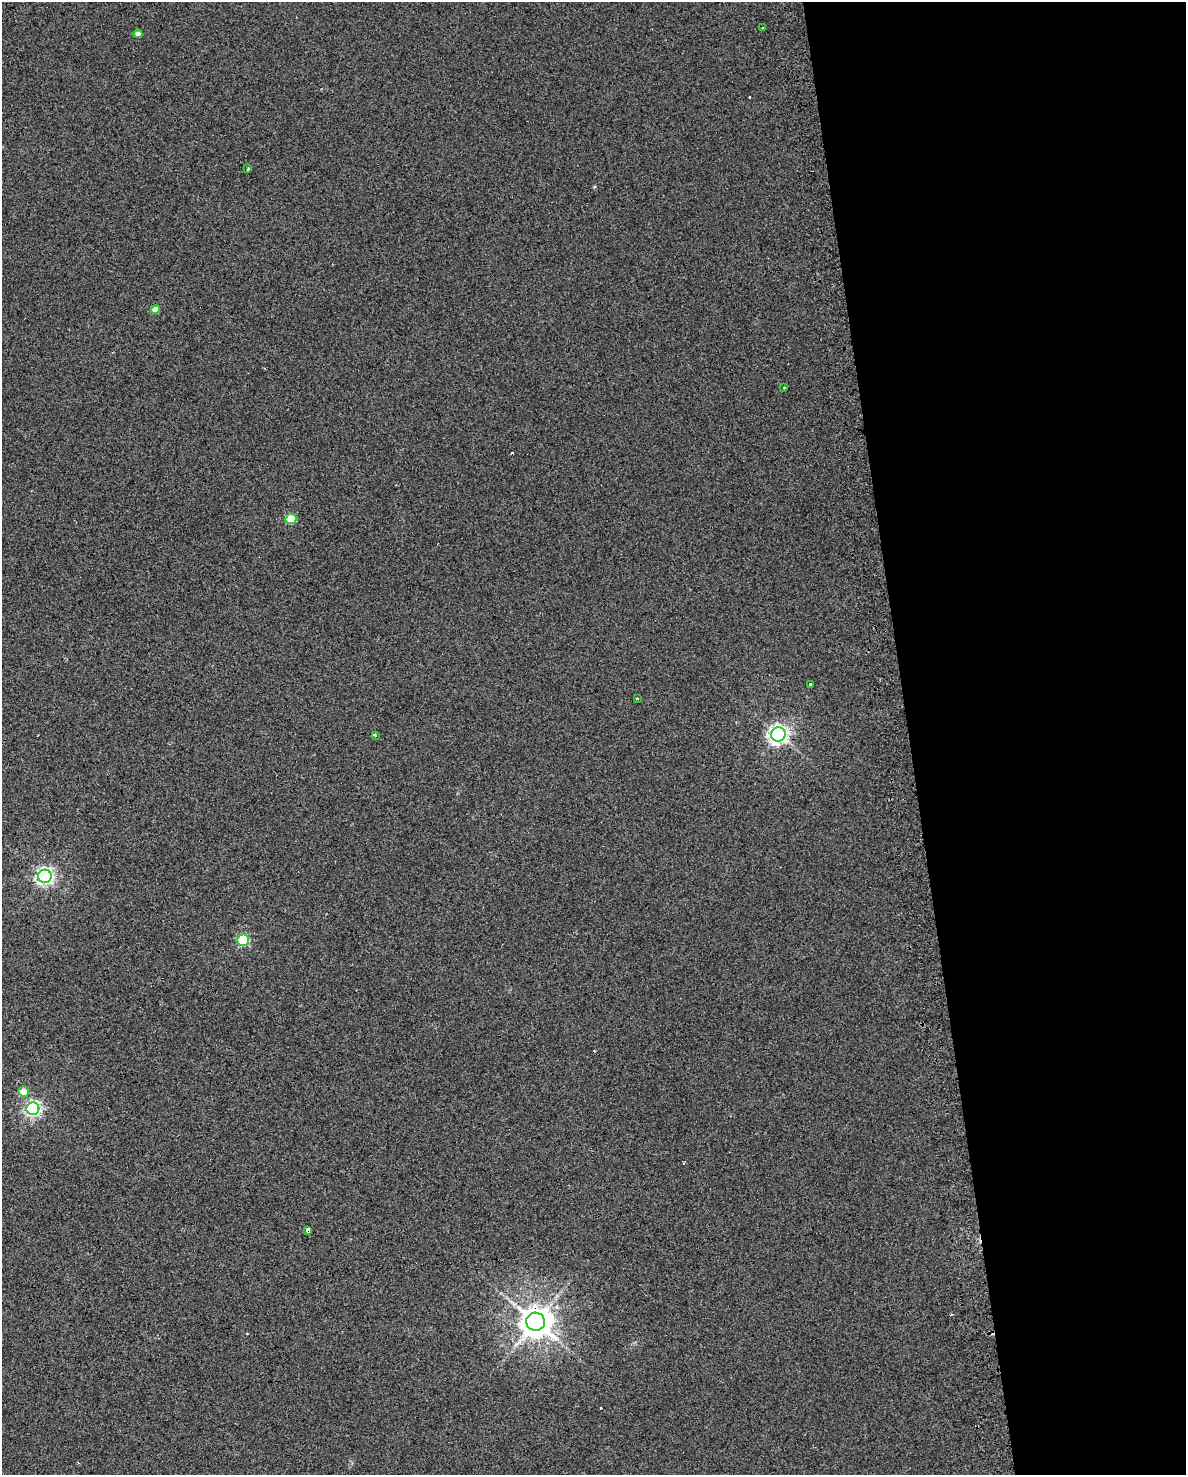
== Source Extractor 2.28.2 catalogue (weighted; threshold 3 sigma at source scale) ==
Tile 8 of 4 x 3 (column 4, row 2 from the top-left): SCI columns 3589-4772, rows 1536-3008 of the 4772 x 4534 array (HDU 1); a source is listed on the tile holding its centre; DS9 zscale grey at full resolution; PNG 1188 x 1477 px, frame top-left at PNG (2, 2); each listed source drawn as its Kron ellipse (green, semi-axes under 4 px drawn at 4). Shown black and unused: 23% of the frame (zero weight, under 2 of 3 exposures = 3% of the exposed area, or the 3 px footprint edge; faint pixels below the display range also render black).
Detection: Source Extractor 2.28.2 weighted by HDU 2 'WHT'; one run over the whole footprint, this tile lists its part. Background 0.0301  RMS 0.013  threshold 0.0601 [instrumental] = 3 sigma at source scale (4.5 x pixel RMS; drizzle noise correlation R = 1.50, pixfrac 1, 0.0396/0.0396 arcsec/px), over >= 5 px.
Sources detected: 24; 8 cosmic-ray / hot-pixel residue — neither listed nor drawn; the other 16 listed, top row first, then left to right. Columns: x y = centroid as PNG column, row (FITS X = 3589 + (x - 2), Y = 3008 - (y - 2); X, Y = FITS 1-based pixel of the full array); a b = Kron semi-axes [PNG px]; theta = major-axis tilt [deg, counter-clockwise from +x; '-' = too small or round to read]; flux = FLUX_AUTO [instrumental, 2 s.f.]
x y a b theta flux
763 28 3 2 - 1.5
138 34 4 4 - 6
248 169 3 3 - 3.3
155 310 4 4 - 15
784 387 3 3 - 2.2
291 519 5 5 - 56
810 684 3 3 - 6.4
637 698 3 2 - 1.3
778 734 7 7 - 620
375 735 3 3 - 12
45 876 7 6 - 440
243 940 6 5 - 110
24 1091 5 5 - 21
33 1109 6 6 - 330
308 1230 3 3 - 60
536 1322 9 9 - 2300
Overlapping masked pixels (flux is a lower limit): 2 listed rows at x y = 308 1230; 536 1322